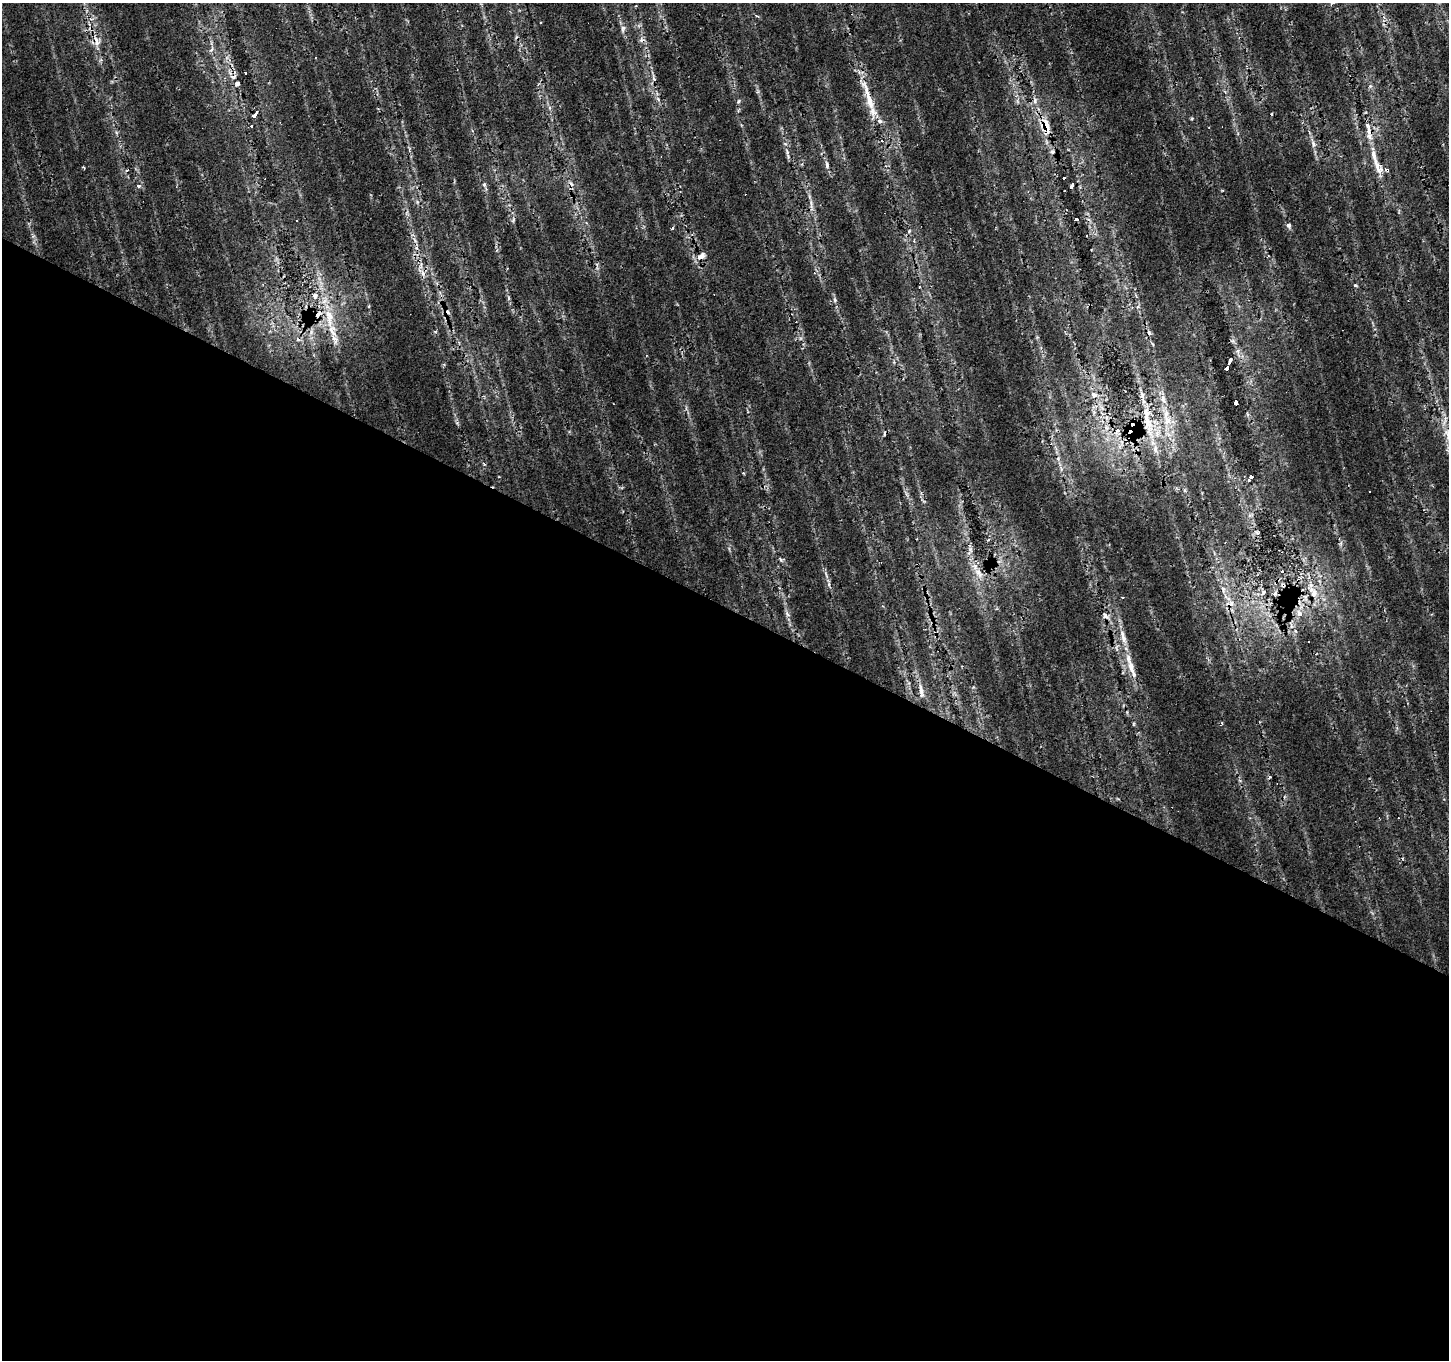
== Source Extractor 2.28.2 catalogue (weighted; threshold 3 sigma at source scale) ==
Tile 14 of 4 x 4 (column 2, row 4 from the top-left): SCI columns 1451-2897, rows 259-1616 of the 5792 x 5881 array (HDU 1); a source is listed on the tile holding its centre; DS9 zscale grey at full resolution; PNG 1451 x 1362 px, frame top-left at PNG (2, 3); no overlay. Shown black and unused: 56% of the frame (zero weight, under 2 of 3 exposures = <1% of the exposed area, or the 3 px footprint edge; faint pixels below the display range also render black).
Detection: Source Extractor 2.28.2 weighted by HDU 2 'WHT'; one run over the whole footprint, this tile lists its part. Background 0.0153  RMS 0.0065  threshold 0.0292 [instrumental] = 3 sigma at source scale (4.5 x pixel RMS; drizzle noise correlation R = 1.50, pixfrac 1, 0.0396/0.0396 arcsec/px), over >= 5 px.
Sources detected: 78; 13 cosmic-ray / hot-pixel residue — not listed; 5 inside a brighter listed object's ellipse — not listed separately; the other 60 listed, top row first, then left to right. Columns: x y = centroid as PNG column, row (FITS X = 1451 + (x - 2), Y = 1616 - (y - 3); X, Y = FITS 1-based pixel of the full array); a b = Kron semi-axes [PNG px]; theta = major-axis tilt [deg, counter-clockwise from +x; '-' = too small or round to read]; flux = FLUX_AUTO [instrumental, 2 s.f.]
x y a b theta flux
540 23 3 3 - 1.2
623 28 10 5 73 2.1
97 41 13 6 -77 4.3
211 49 7 4 44 1.5
245 73 3 3 - 3.6
1370 86 6 4 45 1.1
869 100 47 7 -71 17
1034 101 7 6 - 2.7
1271 114 3 2 - 0.69
254 116 5 3 - 11
1192 118 4 4 - 0.73
251 126 3 3 - 0.57
1046 127 31 11 -80 14
1313 144 10 4 -89 1.9
1374 156 27 6 -75 8.4
827 165 10 5 -83 2
83 167 4 3 - 0.62
1064 178 3 3 - 3.4
484 184 6 4 -76 1.3
138 186 4 3 - 2.5
1071 187 5 3 - 7.8
1076 219 4 3 - 13
296 221 3 3 - 2
1289 225 7 6 - 1.8
672 228 3 3 - 2.3
701 256 10 6 21 4.4
1356 285 5 3 - 0.81
919 287 2 2 - 0.59
315 296 9 6 83 2.4
835 300 6 4 -89 1.1
447 312 8 7 - 2.5
318 314 8 5 49 2.2
329 318 31 11 -82 17
1229 363 8 3 66 3.3
1226 369 4 3 - 35
1094 395 8 7 - 3.3
1163 399 13 6 -84 4
1235 403 4 4 - 25
1147 419 45 12 -83 22
1167 420 15 11 -80 9.7
1117 431 12 4 50 2.2
1448 436 26 9 -75 11
1251 477 4 3 - 16
1370 491 2 2 - 0.64
1257 532 7 3 -9 0.96
1225 542 3 2 - 0.62
1282 571 3 3 - 1.5
979 573 16 8 -54 6.4
1263 592 8 4 64 1.4
1313 592 21 8 -59 8.4
1275 594 5 4 - 2.2
1232 603 9 6 -59 3.4
1299 614 4 3 - 18
1106 616 12 6 -41 2.6
1295 631 5 3 - 0.88
1124 638 11 7 -69 3.9
1131 669 31 8 -71 10
921 691 22 5 -81 4.5
1222 723 4 3 - 0.82
1270 777 3 3 - 1.1
Overlapping masked pixels (flux is a lower limit): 8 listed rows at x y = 869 100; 254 116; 1046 127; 447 312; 318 314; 1147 419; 1117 431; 1275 594
Isophote crosses this tile's border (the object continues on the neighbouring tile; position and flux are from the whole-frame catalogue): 1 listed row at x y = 1448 436
Unlisted compact peaks at least as high as the median listed source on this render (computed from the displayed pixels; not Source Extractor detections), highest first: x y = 787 152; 787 614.